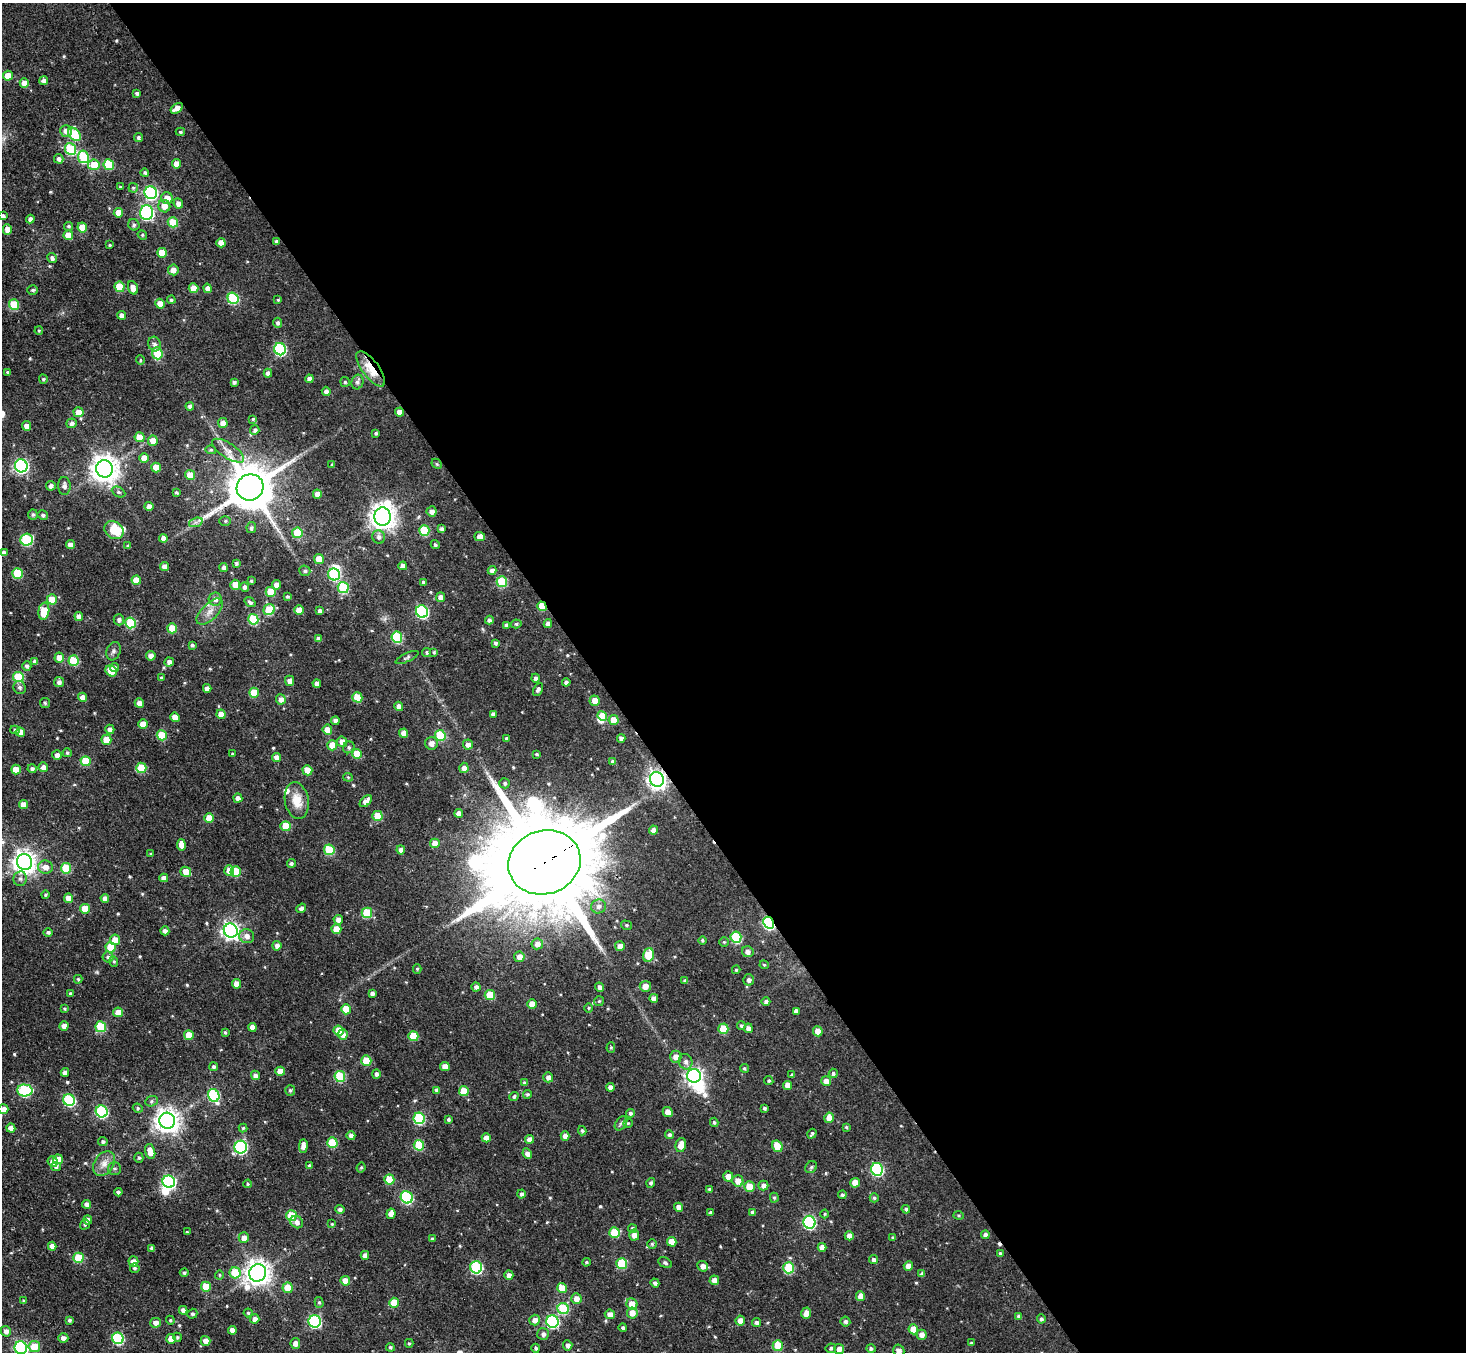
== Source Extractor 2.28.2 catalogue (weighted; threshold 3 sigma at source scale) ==
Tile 8 of 4 x 4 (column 4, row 2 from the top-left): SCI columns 4404-5867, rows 2855-4204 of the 5918 x 5896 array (HDU 1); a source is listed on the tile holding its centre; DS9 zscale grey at full resolution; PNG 1468 x 1354 px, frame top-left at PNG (2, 3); each listed source drawn as its Kron ellipse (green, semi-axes under 4 px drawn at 4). Shown black and unused: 59% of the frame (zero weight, under 2 of 3 exposures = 3% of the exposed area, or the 3 px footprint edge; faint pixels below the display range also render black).
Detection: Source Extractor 2.28.2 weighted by HDU 2 'WHT'; one run over the whole footprint, this tile lists its part. Background 0.0534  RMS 0.013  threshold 0.0599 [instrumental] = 3 sigma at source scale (4.5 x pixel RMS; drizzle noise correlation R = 1.50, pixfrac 1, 0.05/0.05 arcsec/px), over >= 5 px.
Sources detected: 547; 4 inside a brighter object's white glare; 1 cosmic-ray / hot-pixel residue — neither listed nor drawn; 4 inside a brighter listed object's ellipse — not listed separately; of the other 538, all 500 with FLUX_AUTO >= 1.38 (the completeness limit of this list) listed and drawn (38 fainter detections not listed), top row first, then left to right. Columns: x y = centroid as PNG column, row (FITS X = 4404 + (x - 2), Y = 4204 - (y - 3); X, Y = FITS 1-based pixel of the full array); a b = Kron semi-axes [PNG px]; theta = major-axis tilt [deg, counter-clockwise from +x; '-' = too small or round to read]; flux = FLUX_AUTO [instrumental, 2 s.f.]
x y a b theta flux
8 76 5 4 - 20
44 81 4 4 - 4.8
24 83 5 4 - 8.9
137 93 4 3 - 2.5
177 108 7 4 34 10
66 131 6 5 - 9.1
180 132 4 3 - 2
74 134 7 5 -44 48
138 137 4 4 - 2.7
70 149 6 5 - 71
83 157 6 5 - 71
59 159 5 4 - 3.9
176 164 5 4 - 11
94 165 6 5 - 31
109 165 5 5 - 52
145 173 4 4 - 2.7
120 187 3 3 - 1.4
133 188 5 4 - 1.7
151 193 6 6 - 180
167 198 6 5 - 11
178 203 5 5 - 6.7
164 206 6 6 - 10
118 213 5 4 - 13
147 213 7 6 - 230
3 216 4 3 - 3.2
30 219 4 4 - 5.5
173 222 5 5 - 30
134 225 6 5 - 2.8
68 226 4 4 - 2
82 227 5 5 - 20
7 229 5 4 - 7.9
68 235 5 4 - 18
142 235 5 4 - 1.6
276 241 3 3 - 2.9
221 243 4 4 - 11
110 245 3 3 - 1.5
162 253 5 5 - 22
52 258 5 4 - 3.9
173 270 5 5 - 8
120 287 5 5 - 32
133 288 7 4 -70 8.6
193 288 5 4 - 17
208 288 4 4 - 6.3
33 290 5 5 - 2.7
233 298 6 5 - 88
171 300 4 4 - 2.2
278 300 4 4 - 1.4
160 304 5 4 - 11
14 305 5 5 - 49
121 315 4 4 - 5.6
277 323 5 4 - 3.1
39 331 4 3 - 1.5
155 344 7 6 - 4.7
280 349 6 6 - 140
157 353 6 5 - 45
140 360 5 4 - 1.6
371 369 21 8 -53 28
7 372 4 3 - 1.6
268 373 4 4 - 4.7
43 379 5 4 - 2
309 379 4 4 - 5.2
234 382 4 3 - 2.7
345 382 5 4 - 2
357 382 7 6 - 4
326 391 4 4 - 4.4
190 406 4 4 - 4
79 412 5 5 - 12
399 412 4 4 - 7.3
253 419 4 4 - 1.6
72 423 5 4 - 4.6
223 423 5 5 - 8.6
26 426 5 4 - 7.8
255 430 5 4 - 3
376 433 3 3 - 2.1
140 437 5 5 - 22
153 441 5 5 - 12
211 450 5 4 - 2
228 451 18 7 -33 10
144 458 5 4 - 15
437 464 6 4 -45 1.6
332 465 3 3 - 1.6
21 466 6 6 - 260
156 467 5 4 - 17
104 469 8 8 - 1500
190 475 5 4 - 15
51 486 5 4 - 4.2
64 486 9 6 -87 5.7
250 487 13 13 - 5200
118 492 7 5 -27 2.5
176 492 4 3 - 2.1
317 494 4 4 - 9.5
149 506 4 4 - 6.7
432 511 5 5 - 5.9
33 514 5 5 - 2.5
43 515 5 5 - 2.7
383 517 9 8 - 1200
225 521 6 5 - 2
196 522 7 4 18 3.2
251 528 5 5 - 2.9
442 529 4 4 - 4
114 530 10 8 -35 32
424 530 5 5 - 52
297 533 5 5 - 45
379 537 7 6 - 4.7
480 537 5 4 - 9.9
163 538 4 4 - 6.5
27 540 6 6 - 100
71 545 4 4 - 8.3
435 545 4 4 - 2.3
128 546 4 4 - 2.2
4 553 4 4 - 5.6
319 559 5 5 - 16
236 563 4 4 - 2.3
165 566 4 4 - 7.3
403 566 4 4 - 6.8
224 568 4 4 - 4.1
492 570 4 4 - 5.7
305 571 5 5 - 2.7
17 573 5 5 - 50
334 574 6 5 - 90
136 580 5 4 - 16
251 581 3 3 - 1.6
423 582 4 3 - 2.8
502 582 5 5 - 59
235 585 5 5 - 18
276 585 4 4 - 7.4
245 587 5 4 - 4
343 588 6 5 - 74
271 592 5 5 - 26
287 597 3 3 - 1.9
441 597 4 4 - 7
52 599 5 5 - 21
215 599 6 6 - 5.9
250 602 6 4 -36 3.1
542 606 5 4 - 28
269 610 6 5 - 50
299 610 5 4 - 15
44 611 8 5 82 29
320 611 4 4 - 4.6
210 612 16 8 45 10
422 612 6 6 - 160
79 616 4 4 - 7.1
253 619 5 5 - 64
119 620 5 5 - 4
489 620 4 4 - 3
130 623 5 5 - 57
516 624 5 4 - 2.3
548 624 4 4 - 5.2
506 625 4 3 - 4
172 628 5 5 - 23
397 637 6 5 - 70
319 639 4 4 - 4.4
495 643 4 4 - 2.3
192 645 4 3 - 2.4
113 651 9 7 69 3.7
427 652 4 4 - 1.9
434 652 4 4 - 1.9
151 656 5 5 - 7.2
407 657 12 4 25 2.7
59 658 5 5 - 12
35 661 4 4 - 4.8
74 661 5 5 - 50
169 662 4 4 - 4.6
27 666 5 4 - 3.5
114 668 4 4 - 4.2
111 671 6 5 - 18
18 677 5 5 - 57
161 678 4 3 - 1.6
535 678 4 4 - 3.6
290 681 5 4 - 6.6
59 682 5 5 - 4.6
566 682 4 4 - 3.3
317 683 4 4 - 5.5
20 687 6 6 - 3.5
207 688 4 4 - 5.3
538 689 7 4 63 3.4
254 693 5 5 - 32
83 697 4 4 - 8.2
357 697 5 5 - 32
281 699 5 5 - 6.8
595 701 5 5 - 11
45 703 5 5 - 1.9
139 703 5 4 - 7.6
399 706 5 4 - 7.3
221 714 5 4 - 12
493 714 4 4 - 4.4
602 716 5 4 - 21
175 717 5 4 - 12
614 720 5 5 - 15
335 721 4 4 - 4.1
143 724 4 4 - 13
110 729 5 4 - 4.9
15 730 4 4 - 2
327 730 5 4 - 11
20 732 5 4 - 10
404 733 4 4 - 9.9
162 735 5 5 - 37
440 735 5 5 - 60
507 738 3 3 - 2.4
621 738 4 4 - 4.2
106 740 5 5 - 21
342 742 5 5 - 10
431 743 6 6 - 7.9
332 745 5 5 - 17
468 745 5 5 - 5.7
349 747 6 5 - 2.7
67 753 4 4 - 2
232 754 4 3 - 1.5
357 754 5 5 - 31
536 754 3 3 - 1.5
57 755 5 5 - 5.7
277 757 4 4 - 7.8
86 761 5 5 - 38
613 762 4 4 - 3.3
43 767 5 4 - 7.6
141 768 5 5 - 38
464 768 5 4 - 7.3
32 769 4 4 - 3.6
16 770 5 5 - 15
307 770 5 5 - 19
348 777 4 4 - 1.4
657 779 7 7 - 580
505 783 5 5 - 2.6
238 798 4 4 - 6
297 801 18 12 -80 20
366 801 7 4 44 8.1
23 805 5 4 - 13
459 813 4 4 - 7.5
377 816 5 5 - 29
209 818 5 5 - 22
286 826 5 5 - 24
653 830 4 4 - 6
435 843 5 5 - 13
181 845 6 4 -79 10
329 850 5 5 - 56
401 850 4 4 - 6.3
150 854 4 3 - 1.4
25 862 8 7 - 950
544 862 37 31 18 28000
291 863 4 4 - 2.7
45 867 7 6 - 9.6
66 868 5 5 - 46
229 870 5 5 - 12
236 871 5 5 - 39
186 872 5 5 - 14
164 878 4 4 - 6.4
20 879 7 6 - 3.7
45 895 4 4 - 2
68 898 4 4 - 11
105 898 4 4 - 6.2
599 906 7 7 - 5.3
301 908 5 4 - 3.4
85 909 5 5 - 25
367 913 5 5 - 60
338 920 5 4 - 6.3
769 923 6 5 - 170
626 925 5 4 - 2
336 929 5 4 - 16
165 931 4 4 - 4.4
231 931 7 6 - 480
48 932 4 4 - 2.6
247 936 7 7 - 6.6
736 937 6 5 - 81
115 940 5 5 - 13
702 940 4 4 - 1.8
724 942 5 5 - 1.6
537 944 5 5 - 6.1
277 946 4 4 - 5.2
620 946 5 5 - 7.6
111 947 5 5 - 34
748 952 6 5 - 6.1
648 955 7 5 73 40
108 957 6 5 - 3.1
519 957 5 5 - 7.7
114 961 5 4 - 1.8
764 965 5 4 - 1.4
417 969 5 4 - 1.8
736 970 4 3 - 1.7
78 979 4 4 - 1.8
749 980 5 5 - 4.2
685 981 4 4 - 3.5
237 984 5 4 - 12
645 986 5 5 - 11
476 987 4 4 - 4.2
600 987 5 4 - 4.8
70 993 3 3 - 1.5
372 993 4 4 - 3.4
490 995 5 5 - 37
654 998 4 4 - 6.9
599 1001 5 5 - 1.6
766 1002 4 4 - 3.6
532 1004 5 4 - 13
589 1008 4 4 - 1.4
64 1009 4 4 - 1.8
346 1009 5 5 - 29
796 1011 4 4 - 4.8
118 1012 5 5 - 12
64 1026 4 4 - 6.9
741 1026 4 4 - 2.3
101 1027 5 5 - 49
252 1027 4 4 - 6.8
748 1028 4 4 - 5.5
723 1029 5 5 - 37
339 1030 5 5 - 25
818 1031 5 4 - 16
225 1032 4 3 - 1.9
343 1034 5 5 - 5.8
189 1035 5 5 - 23
413 1036 5 5 - 31
611 1047 5 4 - 1.7
676 1057 6 6 - 8.8
366 1061 5 5 - 31
686 1062 8 6 -68 4.8
214 1067 4 4 - 2.3
445 1067 5 4 - 12
744 1068 5 4 - 2
280 1071 4 4 - 11
65 1072 4 4 - 5.4
833 1073 4 4 - 2.8
376 1074 5 4 - 4
255 1075 5 4 - 5.3
792 1075 4 4 - 1.8
340 1076 5 5 - 71
694 1076 7 7 - 460
548 1077 5 5 - 6
769 1081 5 4 - 2
826 1081 5 5 - 8.7
525 1083 4 4 - 2.7
788 1085 4 4 - 10
610 1087 4 4 - 5.8
25 1090 8 6 -3 110
290 1090 5 5 - 2.5
437 1090 4 4 - 4.5
464 1091 5 5 - 23
527 1094 4 4 - 1.9
214 1095 6 5 - 110
514 1096 5 4 - 2.5
69 1100 6 5 - 120
151 1101 6 5 - 2.3
138 1108 5 4 - 2.1
764 1108 4 3 - 2.1
3 1109 5 4 - 9.2
102 1111 6 6 - 110
668 1112 5 4 - 9.1
630 1113 4 4 - 2.9
419 1118 6 5 - 96
829 1118 5 4 - 12
448 1119 3 3 - 2.4
167 1121 8 7 - 1100
714 1122 5 4 - 2.1
621 1123 8 5 53 2.8
628 1123 5 4 - 1.5
846 1127 3 3 - 1.6
11 1128 4 4 - 9.6
243 1128 4 4 - 1.6
582 1131 4 4 - 2.1
812 1134 5 3 - 2
669 1135 4 4 - 2.9
351 1136 4 4 - 5.3
565 1136 5 4 - 6.9
486 1138 4 4 - 9.9
529 1139 4 4 - 7.4
103 1142 5 4 - 2.7
332 1143 5 5 - 43
419 1145 5 5 - 49
681 1145 7 5 76 11
303 1146 7 4 88 7.7
777 1146 6 5 - 26
241 1147 6 6 - 160
150 1152 8 5 -75 13
527 1153 5 4 - 6.1
139 1158 5 4 - 2.3
58 1159 5 4 - 9.5
53 1162 5 5 - 8.2
104 1163 13 9 56 11
310 1166 4 4 - 2.8
56 1167 5 4 - 3.2
361 1167 5 3 - 1.5
811 1167 6 5 - 2.1
114 1169 6 6 - 3
877 1169 6 6 - 130
728 1176 5 5 - 9.8
389 1179 5 5 - 25
738 1181 6 5 - 12
169 1182 6 6 - 180
651 1183 5 4 - 2.7
855 1183 5 4 - 14
248 1184 4 3 - 1.6
763 1185 5 5 - 5.3
749 1187 5 5 - 22
709 1189 4 3 - 1.9
118 1192 4 4 - 3.5
521 1194 4 4 - 3.6
842 1195 4 4 - 2.5
407 1197 6 5 - 130
774 1198 5 4 - 1.9
874 1198 4 4 - 2.4
87 1204 4 4 - 5.8
679 1207 4 4 - 7.4
340 1209 5 4 - 3.5
906 1209 4 4 - 2.1
711 1212 3 3 - 1.6
753 1213 4 4 - 5.2
391 1214 5 4 - 9
825 1214 4 4 - 1.4
959 1215 5 4 - 1.4
291 1216 5 5 - 44
88 1220 4 4 - 4.3
297 1222 7 5 -39 5.3
809 1222 6 6 - 160
85 1224 5 4 - 2.4
332 1224 4 4 - 1.5
632 1229 4 4 - 4
187 1232 3 3 - 1.5
614 1233 5 5 - 36
634 1235 5 5 - 7.4
985 1235 4 4 - 4.2
849 1236 4 4 - 6.9
244 1238 5 5 - 8.4
892 1238 3 3 - 1.6
432 1239 4 3 - 2.4
672 1242 5 4 - 15
652 1244 4 4 - 1.9
52 1246 4 4 - 8.1
822 1247 4 4 - 7.2
152 1248 4 3 - 3.2
1000 1254 4 4 - 2.4
365 1255 4 4 - 6.5
78 1258 5 5 - 40
873 1260 4 4 - 3.8
133 1262 5 5 - 9.7
586 1262 4 3 - 1.9
665 1263 7 4 -30 2.4
621 1264 5 5 - 49
703 1266 6 5 - 7.1
908 1266 5 4 - 8.3
476 1267 6 6 - 120
135 1268 5 4 - 2.3
789 1268 5 5 - 61
184 1273 4 4 - 2.7
235 1273 5 5 - 42
258 1273 9 8 - 1200
922 1274 4 4 - 3.1
219 1275 4 4 - 1.5
509 1275 4 4 - 5.6
714 1280 5 4 - 8.6
345 1281 5 4 - 13
655 1283 5 4 - 3
206 1287 5 5 - 28
288 1288 5 5 - 24
562 1288 5 5 - 19
861 1296 5 4 - 11
576 1299 5 5 - 8.8
24 1301 4 3 - 1.9
319 1302 5 4 - 2
394 1303 5 5 - 23
632 1304 6 5 - 17
563 1309 6 5 - 70
183 1310 4 4 - 5.5
248 1313 4 4 - 1.9
632 1313 5 5 - 10
806 1313 6 4 73 8.4
192 1314 5 4 - 2.3
610 1314 5 5 - 7.7
1019 1316 4 4 - 3.4
255 1319 4 4 - 5.9
1041 1319 4 4 - 2.8
69 1320 4 4 - 2.3
170 1320 4 4 - 1.8
535 1320 5 5 - 7.4
315 1321 6 6 - 150
552 1321 6 6 - 160
740 1321 5 5 - 7.8
845 1321 5 5 - 3.1
155 1323 5 5 - 7.8
756 1323 4 4 - 3.5
623 1328 4 4 - 2.7
913 1329 5 5 - 20
232 1330 4 4 - 7.2
6 1331 5 5 - 5.7
543 1334 6 6 - 4.9
922 1335 5 5 - 6.6
177 1337 4 4 - 1.9
63 1338 5 4 - 5.7
118 1338 6 5 - 100
171 1339 5 5 - 17
205 1341 5 5 - 8.7
409 1343 4 4 - 1.7
971 1343 3 3 - 1.4
295 1344 5 5 - 7.6
568 1345 5 4 - 4.6
34 1346 5 5 - 26
778 1346 5 5 - 35
390 1347 4 4 - 1.9
21 1348 6 6 - 230
536 1348 4 4 - 2.5
831 1348 5 4 - 2.7
871 1348 5 4 - 3
839 1349 5 5 - 8.1
899 1351 6 5 - 6.2
Overlapping masked pixels (flux is a lower limit): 7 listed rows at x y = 276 241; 371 369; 399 412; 542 606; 657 779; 544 862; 769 923
Isophote crosses this tile's border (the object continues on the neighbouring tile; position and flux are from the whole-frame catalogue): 4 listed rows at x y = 3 216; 3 1109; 21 1348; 899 1351